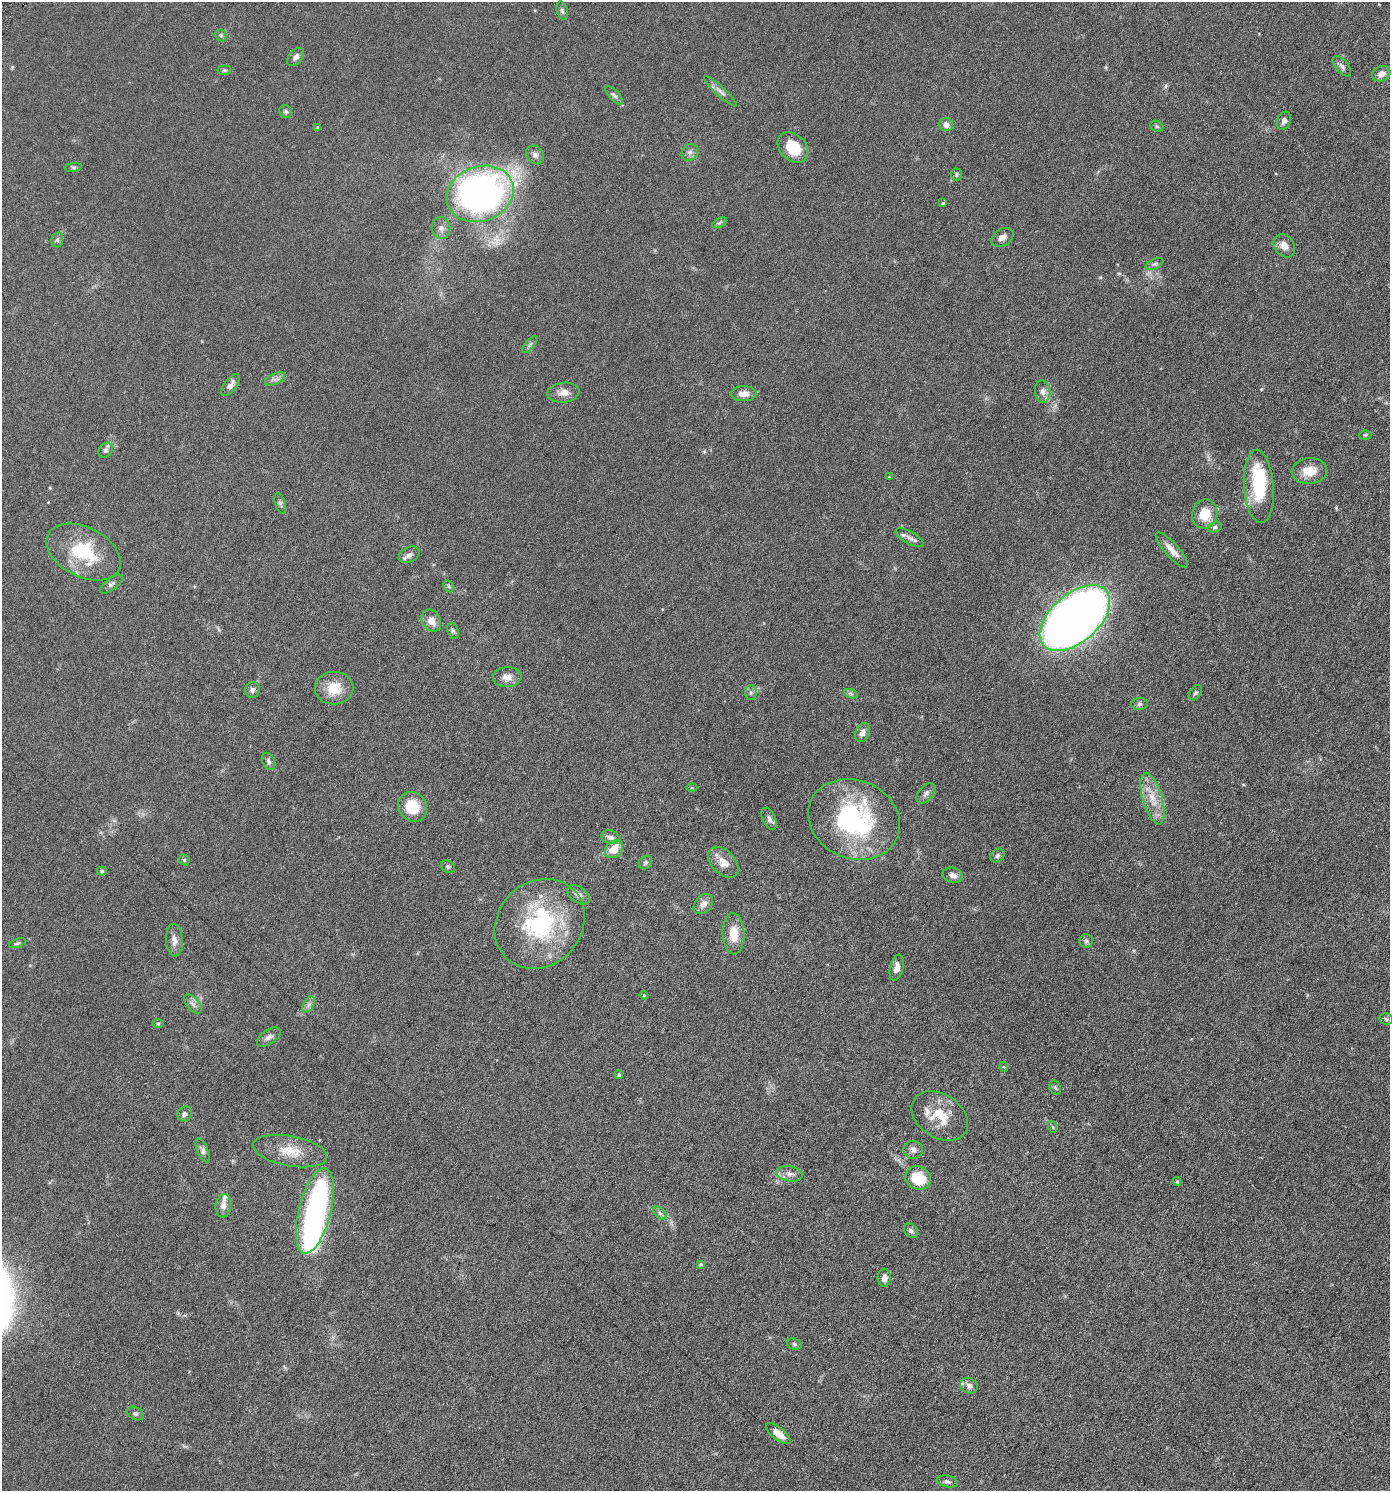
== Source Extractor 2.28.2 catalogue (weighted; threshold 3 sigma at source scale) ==
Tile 6 of 4 x 4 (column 2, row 2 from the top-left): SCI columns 1542-2929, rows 3001-4489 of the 6001 x 5996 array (HDU 1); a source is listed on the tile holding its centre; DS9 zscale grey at full resolution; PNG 1392 x 1493 px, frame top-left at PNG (2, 2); each listed source drawn as its Kron ellipse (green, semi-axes under 4 px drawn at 4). Shown black and unused: <1% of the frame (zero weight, under 3 of 6 exposures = <1% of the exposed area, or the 3 px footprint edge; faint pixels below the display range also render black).
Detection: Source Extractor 2.28.2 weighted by HDU 2 'WHT'; one run over the whole footprint, this tile lists its part. Background 0.0567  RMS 0.0059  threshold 0.0242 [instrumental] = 3 sigma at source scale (4.09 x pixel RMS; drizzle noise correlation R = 1.36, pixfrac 0.8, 0.05/0.05 arcsec/px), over >= 5 px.
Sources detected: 115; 2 inside a brighter object's white glare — neither listed nor drawn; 3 inside a brighter listed object's ellipse — not listed separately; the other 110 listed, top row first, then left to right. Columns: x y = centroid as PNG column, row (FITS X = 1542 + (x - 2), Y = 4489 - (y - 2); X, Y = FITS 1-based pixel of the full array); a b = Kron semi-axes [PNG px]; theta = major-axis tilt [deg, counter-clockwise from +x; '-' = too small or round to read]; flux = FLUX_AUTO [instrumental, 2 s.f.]
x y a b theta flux
562 11 9 5 -73 1.1
221 35 6 5 - 0.79
296 57 10 7 50 2
1342 66 12 6 -50 1.9
224 70 7 5 6 0.78
1381 74 9 7 23 3.6
720 91 21 4 -42 2.5
614 95 11 5 -47 1.4
286 112 7 6 - 1
1284 121 9 6 67 2
946 125 7 6 - 2.7
1157 126 7 5 -23 0.82
317 127 4 3 - 0.43
793 148 17 13 -45 14
690 152 9 7 47 1.9
535 155 10 8 -47 2.2
73 167 8 4 7 0.96
956 174 6 5 - 0.92
480 194 34 27 20 210
943 203 4 4 - 0.74
719 223 8 4 30 0.87
441 228 11 9 -80 2.8
1002 237 12 8 31 2.7
57 240 7 6 - 1.3
1284 246 12 9 -52 4.2
1154 264 9 5 26 1.2
530 344 11 4 50 1.2
275 379 11 5 25 1.9
230 385 13 6 53 2.6
1043 392 11 7 -83 2.7
563 393 16 10 7 4.1
744 394 13 7 0 4.4
1365 435 6 5 - 0.66
105 450 8 6 56 1.5
1309 471 18 13 5 8.5
889 477 3 3 - 0.42
1259 486 37 15 -86 30
280 503 11 5 -73 1.3
1205 514 14 12 77 11
1215 527 7 5 18 1.1
909 538 15 6 -29 2.5
1172 550 22 7 -48 5
83 552 39 24 -27 30
409 555 11 7 28 2.4
111 584 13 5 37 1.6
449 586 6 4 -59 0.72
1075 618 42 24 41 510
431 621 11 9 -57 4.5
453 631 8 5 -69 1.1
507 677 14 10 2 3.8
334 688 19 16 1 10
252 690 8 7 - 1.6
751 693 8 6 -90 1.3
1195 693 8 5 53 1.1
851 694 7 4 -19 1.1
1139 704 8 6 3 1.2
862 732 10 7 68 2.3
268 761 9 6 -64 1.5
692 787 5 3 - 0.58
926 793 12 7 50 2
1152 799 26 10 -74 9.3
413 807 15 14 - 13
769 819 11 6 -65 1.7
854 819 47 39 -23 69
610 837 9 7 -17 2.2
614 849 10 7 43 7.6
997 856 8 6 46 1.2
184 860 6 5 - 0.69
646 862 7 6 - 1.1
723 862 18 11 -46 5.3
448 867 7 6 - 1
102 871 5 4 - 0.73
953 875 10 7 -13 2.8
578 895 12 7 -36 2.5
703 904 11 8 49 3
540 924 48 41 44 60
734 934 20 11 -89 8.9
174 940 16 8 -87 3.3
1086 941 6 6 - 1.2
17 943 8 4 18 0.93
897 968 13 6 76 3.5
644 995 4 4 - 0.62
193 1004 11 6 -50 2
309 1004 9 5 59 1.6
1386 1019 7 5 -9 0.99
158 1023 6 4 1 0.67
269 1037 13 7 34 2.2
1004 1067 5 3 - 0.44
619 1075 4 4 - 0.83
1055 1088 7 5 -68 0.87
185 1114 8 7 - 1.7
940 1116 30 21 -33 14
1053 1127 6 4 -70 0.63
203 1150 13 5 -66 1.7
913 1150 10 9 - 2.3
290 1151 38 15 -10 12
790 1174 13 7 -10 3.2
918 1178 13 11 -25 16
1177 1181 4 3 - 0.76
223 1206 12 7 83 3.1
315 1211 44 16 76 93
660 1213 8 4 -45 1.2
911 1231 8 6 -47 1.5
701 1264 4 4 - 1
884 1278 9 6 -90 2.6
794 1344 7 5 -18 1.1
969 1386 9 7 -27 2.5
135 1413 9 6 -29 1.1
778 1434 15 6 -38 5.4
947 1482 11 6 -12 1.5